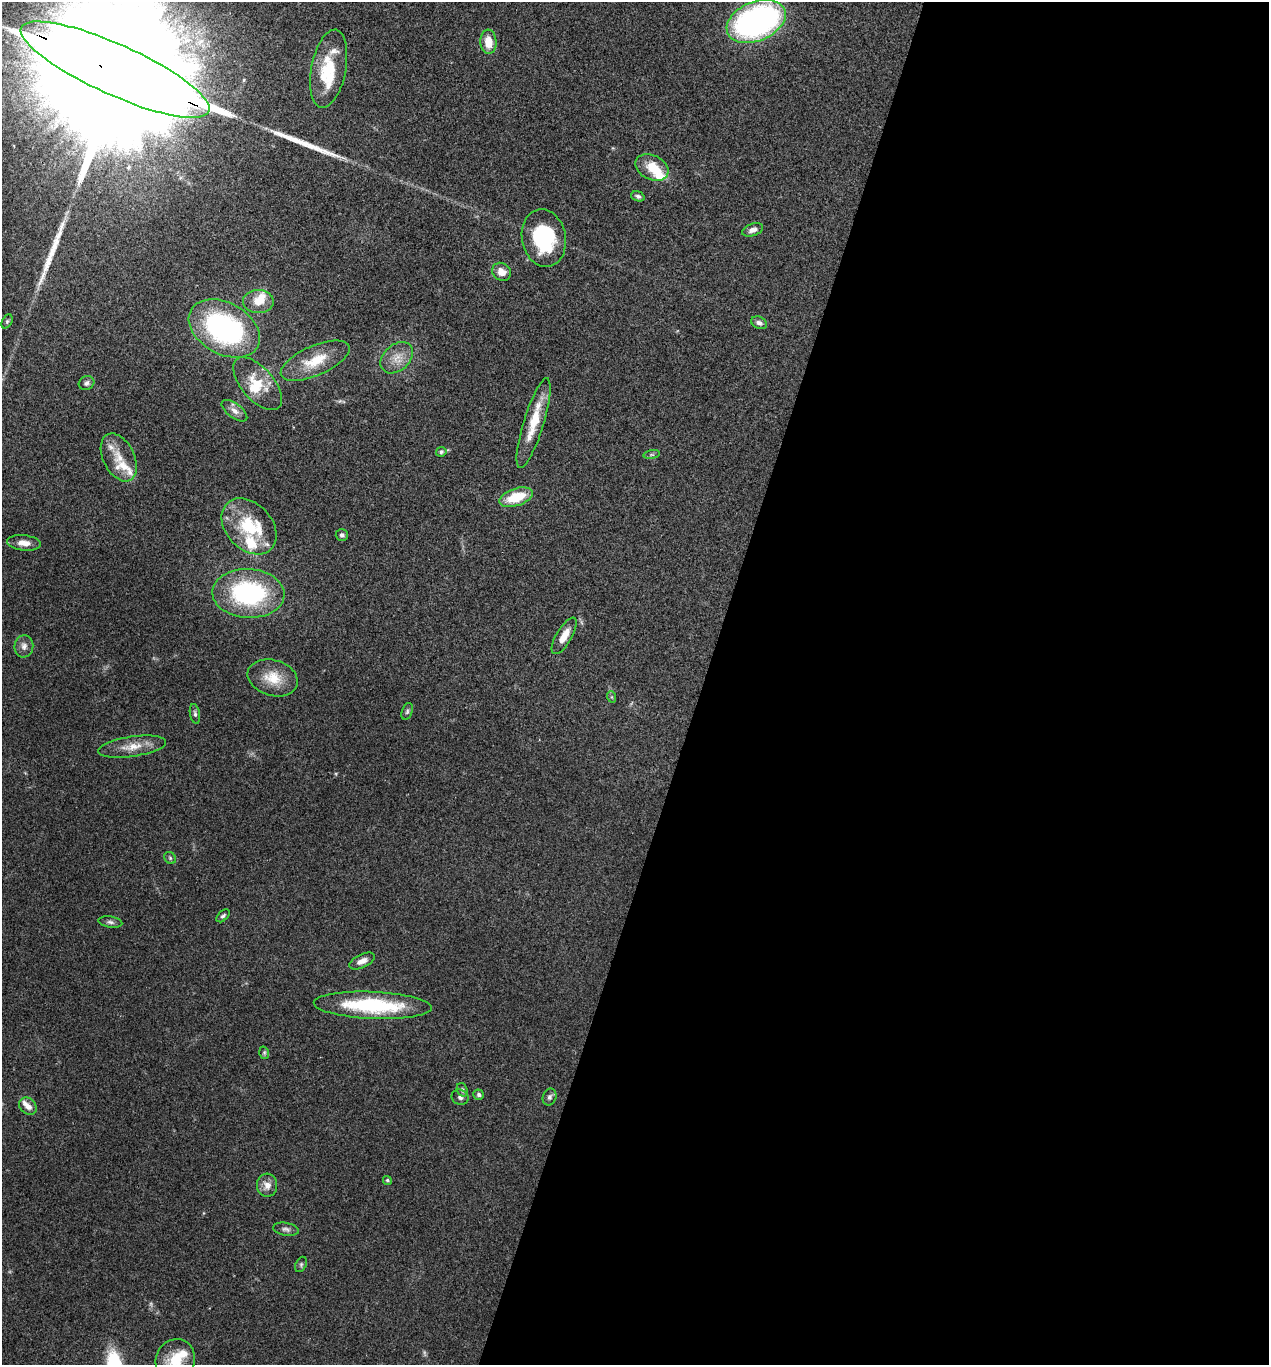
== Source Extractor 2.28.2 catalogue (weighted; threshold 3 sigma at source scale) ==
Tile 12 of 4 x 4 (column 4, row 3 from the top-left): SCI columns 3937-5203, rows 1369-2731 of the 5470 x 5459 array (HDU 1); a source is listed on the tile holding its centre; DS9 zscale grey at full resolution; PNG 1271 x 1367 px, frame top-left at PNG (2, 2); each listed source drawn as its Kron ellipse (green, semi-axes under 4 px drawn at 4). Shown black and unused: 45% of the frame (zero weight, under 3 of 4 exposures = <1% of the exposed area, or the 3 px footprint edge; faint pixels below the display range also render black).
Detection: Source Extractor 2.28.2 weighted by HDU 2 'WHT'; one run over the whole footprint, this tile lists its part. Background 0.0608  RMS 0.0055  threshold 0.0247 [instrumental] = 3 sigma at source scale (4.5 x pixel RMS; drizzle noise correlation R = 1.50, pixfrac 1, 0.05/0.05 arcsec/px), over >= 5 px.
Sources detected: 68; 2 too faint to see at this stretch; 2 inside a brighter object's white glare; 2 long thin detections or spike segments (spike, bleed or trail) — neither listed nor drawn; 12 inside a brighter listed object's ellipse — not listed separately; the other 50 listed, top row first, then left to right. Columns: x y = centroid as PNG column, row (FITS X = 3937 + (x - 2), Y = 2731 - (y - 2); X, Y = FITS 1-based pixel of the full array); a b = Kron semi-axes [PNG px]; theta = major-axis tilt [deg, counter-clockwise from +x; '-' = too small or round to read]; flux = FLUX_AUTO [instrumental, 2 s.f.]
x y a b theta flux
756 21 31 19 22 160
488 42 12 8 -86 8.9
329 69 40 17 79 24
115 70 103 25 -24 90000
652 168 17 12 -27 12
638 196 7 5 -20 1.3
753 230 11 6 19 2.8
544 238 29 22 -79 42
502 272 10 8 -38 4.9
258 302 15 11 -1 7.5
7 321 7 5 64 0.97
759 323 8 6 -25 2
224 328 38 25 -29 94
397 358 18 13 42 7.6
315 361 37 15 24 16
86 383 8 6 26 1.6
258 384 32 16 -49 15
234 411 15 7 -37 3.4
534 423 47 10 73 17
441 452 5 4 - 1.1
652 455 8 4 8 1
119 457 25 15 -64 11
516 497 17 8 18 17
249 526 32 23 -46 28
342 535 6 6 - 1.5
24 543 17 7 -6 4.8
248 593 36 24 -3 71
564 636 21 7 59 7
24 646 11 9 83 3
273 678 25 18 -16 13
612 697 6 4 -71 0.69
407 711 9 5 72 1.1
195 714 10 5 -78 1.5
132 747 34 10 8 9.2
170 858 6 5 - 0.99
223 916 8 4 43 1.1
110 922 12 5 -8 1.7
362 961 14 6 25 3.8
373 1005 59 13 -2 50
264 1053 6 5 - 0.8
462 1090 7 5 -70 1.1
479 1095 5 5 - 1.4
460 1097 9 7 -23 1.8
549 1097 9 6 68 1.6
28 1106 9 7 -40 3.5
387 1180 5 4 - 0.9
267 1185 11 10 - 4.7
286 1229 13 6 -9 2.1
301 1264 8 5 65 1.2
175 1360 21 19 68 15
Overlapping masked pixels (flux is a lower limit): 1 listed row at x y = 115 70
Isophote crosses this tile's border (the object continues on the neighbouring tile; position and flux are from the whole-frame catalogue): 2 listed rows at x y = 115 70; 175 1360